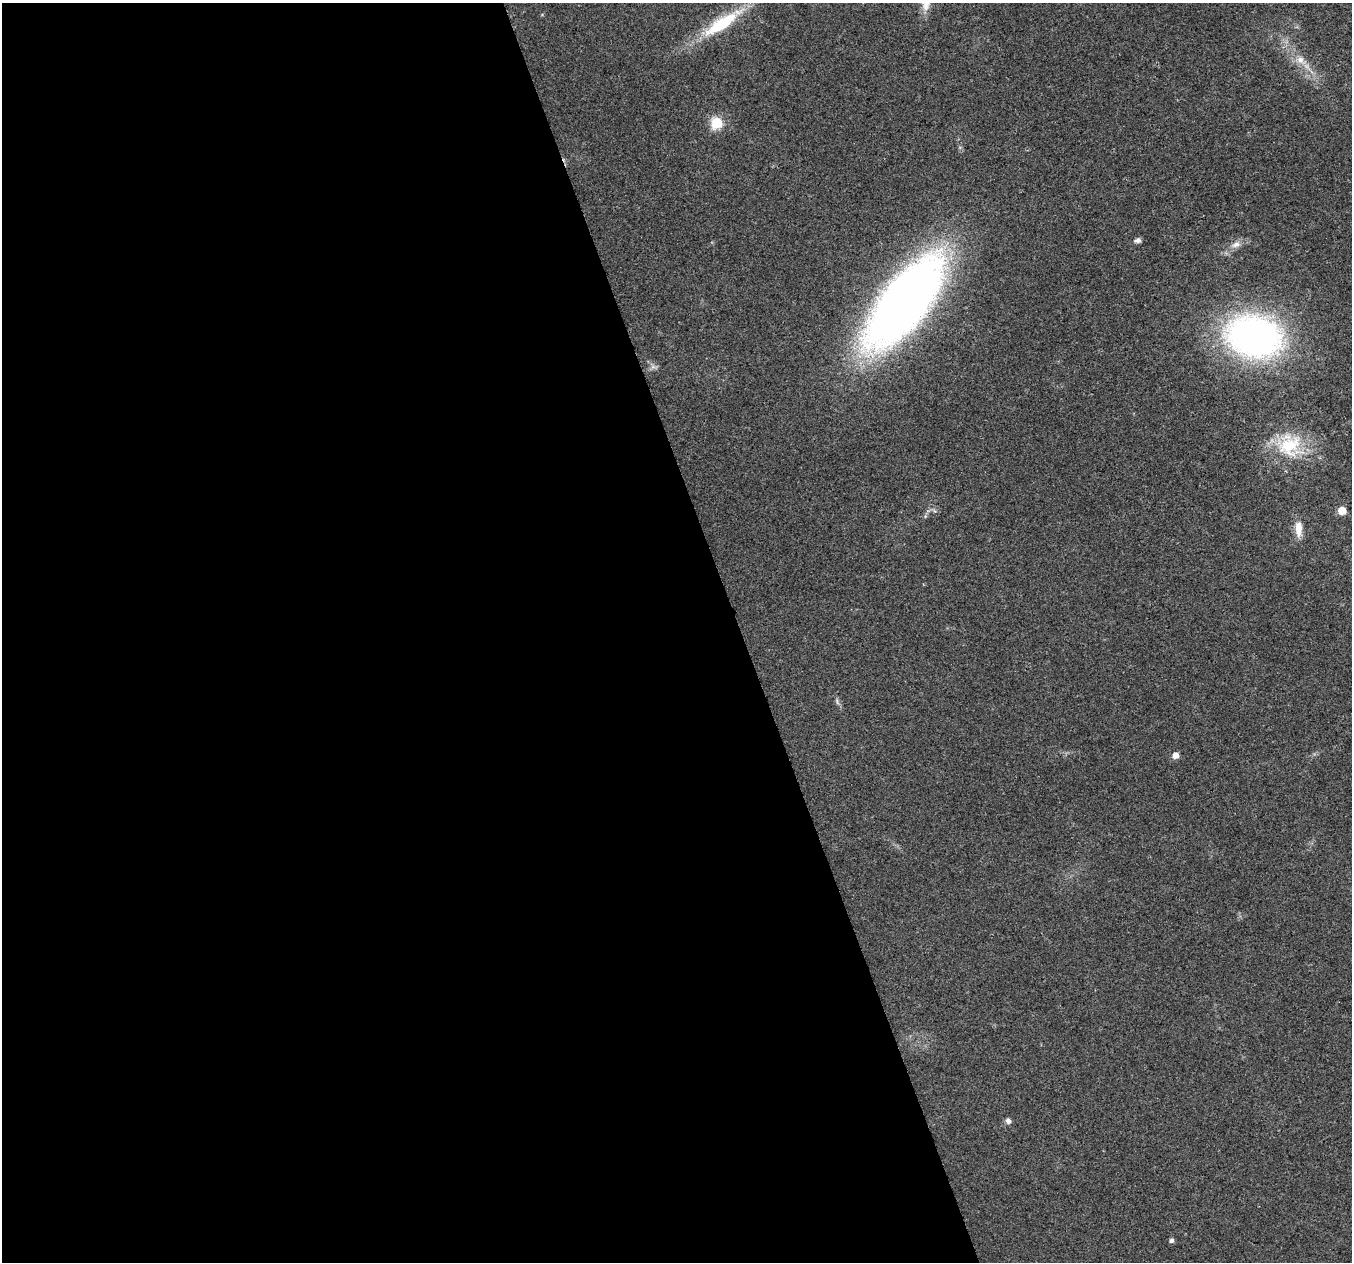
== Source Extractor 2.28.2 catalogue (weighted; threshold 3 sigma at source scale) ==
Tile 9 of 4 x 4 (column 1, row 3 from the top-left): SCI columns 1-1350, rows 1380-2639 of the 5401 x 5226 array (HDU 1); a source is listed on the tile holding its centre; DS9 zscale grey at full resolution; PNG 1354 x 1264 px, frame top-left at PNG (2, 3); no overlay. Shown black and unused: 55% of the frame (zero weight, under 2 of 3 exposures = <1% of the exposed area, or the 3 px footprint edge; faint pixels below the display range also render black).
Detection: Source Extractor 2.28.2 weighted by HDU 2 'WHT'; one run over the whole footprint, this tile lists its part. Background 0.041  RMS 0.0055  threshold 0.0249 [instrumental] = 3 sigma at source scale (4.5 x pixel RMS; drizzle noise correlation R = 1.50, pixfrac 1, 0.0396/0.0396 arcsec/px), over >= 5 px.
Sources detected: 16; all 16 listed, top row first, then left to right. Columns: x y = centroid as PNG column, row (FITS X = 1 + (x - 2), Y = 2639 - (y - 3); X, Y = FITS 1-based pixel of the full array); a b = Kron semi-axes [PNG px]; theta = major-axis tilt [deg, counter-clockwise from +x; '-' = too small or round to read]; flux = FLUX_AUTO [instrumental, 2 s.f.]
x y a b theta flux
926 4 22 10 72 6.3
722 23 56 14 34 33
1300 60 10 10 - 4.5
717 123 6 6 - 57
1137 240 9 6 18 1.8
1236 244 13 8 26 3.7
904 303 88 38 53 520
1254 337 49 35 -12 220
653 367 7 4 -18 1.6
1289 445 33 32 - 31
1342 511 5 5 - 13
1298 529 21 9 90 6.8
837 701 11 3 -71 1.3
1175 755 5 5 - 4.4
1008 1121 6 5 - 2.4
1171 1240 5 4 - 1.8
Isophote crosses this tile's border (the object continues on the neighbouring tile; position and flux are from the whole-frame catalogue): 1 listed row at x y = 926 4